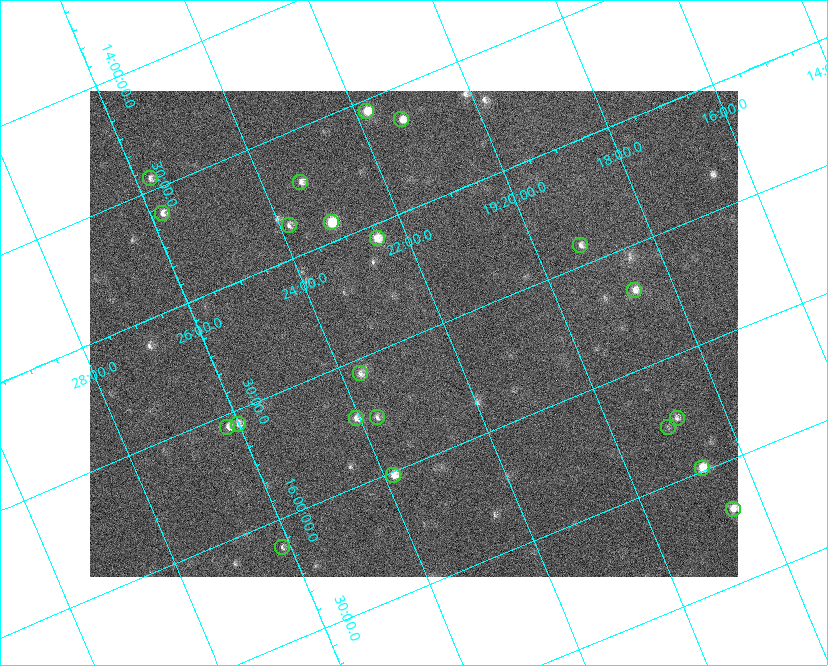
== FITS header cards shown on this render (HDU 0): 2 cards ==
NAXIS1  =                  648 / length of data axis 1
NAXIS2  =                  486 / length of data axis 2

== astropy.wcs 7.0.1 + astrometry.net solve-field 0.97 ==
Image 648 x 486 px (HDU 0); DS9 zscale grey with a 90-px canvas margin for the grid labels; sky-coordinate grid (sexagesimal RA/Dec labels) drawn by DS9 from the SOLVED WCS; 21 Tycho-2 reference stars matched to detected sources circled (green)
Header WCS: none
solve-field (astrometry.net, Tycho-2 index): SOLVED blind (the file carries no WCS)
Solved WCS: RA---TAN-SIP/DEC--TAN-SIP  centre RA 19:22:33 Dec +15:30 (290.64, +15.49 deg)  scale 15.3 arcsec/px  FOV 164.9' x 123.8'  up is -157 deg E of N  parity flipped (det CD > 0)
(file carries no celestial WCS; the grid is the blind solution)
Tycho-2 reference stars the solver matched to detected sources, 21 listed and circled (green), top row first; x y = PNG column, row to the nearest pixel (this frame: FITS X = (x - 90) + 1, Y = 486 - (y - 91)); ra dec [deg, ICRS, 3 dp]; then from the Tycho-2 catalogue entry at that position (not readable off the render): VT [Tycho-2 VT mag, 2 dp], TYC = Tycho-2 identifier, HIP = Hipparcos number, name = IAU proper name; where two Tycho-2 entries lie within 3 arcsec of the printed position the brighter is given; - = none
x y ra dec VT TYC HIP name
366 111 290.452 +14.543 7.44 1054-679-1 - -
401 119 290.323 +14.634 7.66 1054-951-1 95132 -
150 178 291.441 +14.452 8.37 1067-789-1 - -
300 182 290.838 +14.713 8.21 1054-205-1 95303 -
162 213 291.451 +14.609 8.24 1067-445-1 95522 -
331 222 290.784 +14.921 6.67 1054-223-1 95287 -
289 225 290.960 +14.864 8.44 1054-411-1 - -
377 238 290.625 +15.059 7.77 1600-2349-1 - -
580 245 289.809 +15.416 8.37 1599-3313-1 94944 -
634 290 289.664 +15.681 7.94 1599-1947-1 94894 -
360 373 290.922 +15.560 8.69 1600-1874-1 - -
377 417 290.929 +15.760 8.70 1600-822-1 95334 -
356 418 291.017 +15.730 8.16 1600-168-1 - -
677 418 289.708 +16.250 8.60 1599-1761-1 - -
238 424 291.504 +15.557 8.17 1600-1630-1 95542 -
227 427 291.551 +15.552 8.28 1600-1749-1 95559 -
668 427 289.759 +16.274 9.33 1599-1589-1 - -
702 468 289.688 +16.488 7.07 1599-570-1 94905 -
393 475 290.960 +16.014 7.62 1600-1088-1 95346 -
733 509 289.631 +16.698 7.50 1599-66-1 94884 -
282 547 291.536 +16.114 8.78 1600-1331-1 - -